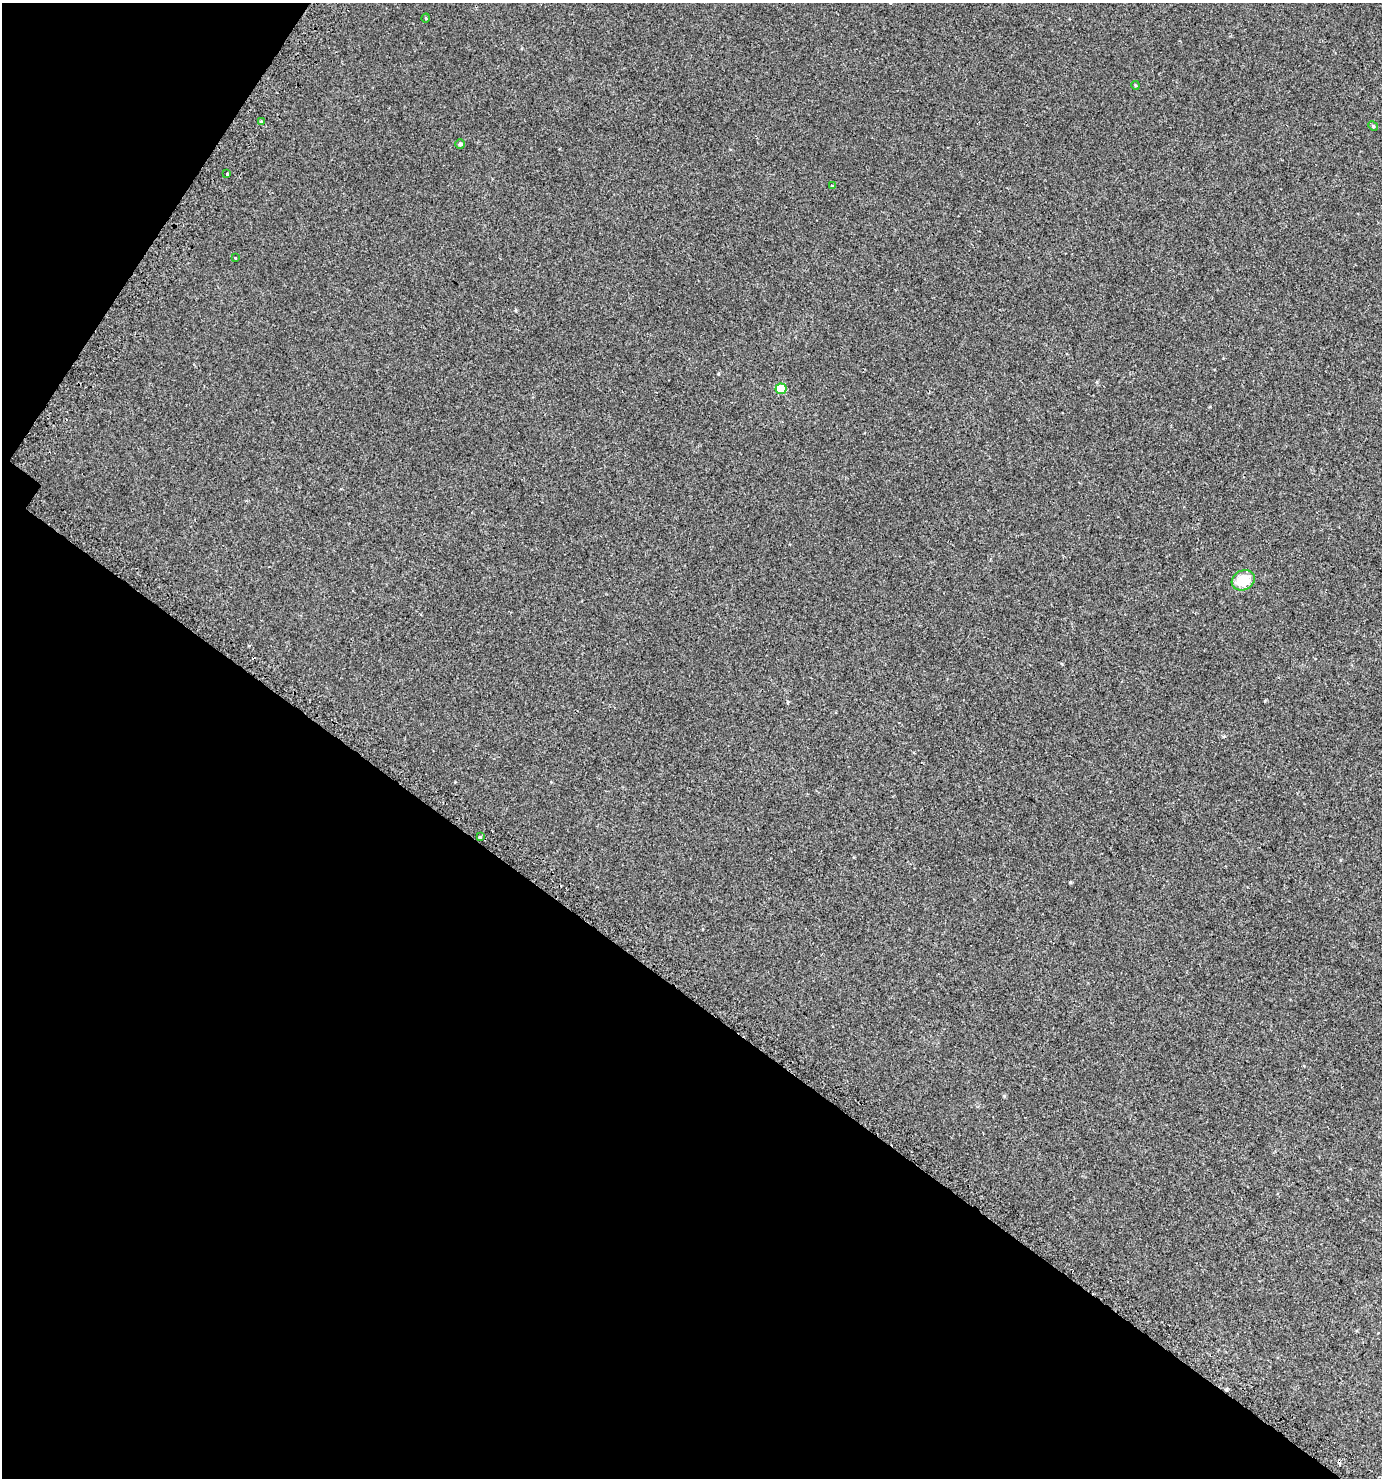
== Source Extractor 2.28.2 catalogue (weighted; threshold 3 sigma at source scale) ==
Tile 9 of 4 x 4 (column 1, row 3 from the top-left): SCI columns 245-1624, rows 1526-3001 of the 6077 x 6018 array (HDU 1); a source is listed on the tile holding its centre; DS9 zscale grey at full resolution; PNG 1384 x 1480 px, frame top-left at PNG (2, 3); each listed source drawn as its Kron ellipse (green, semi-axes under 4 px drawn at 4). Shown black and unused: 36% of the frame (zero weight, under 2 of 3 exposures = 3% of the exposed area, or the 3 px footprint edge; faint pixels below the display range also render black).
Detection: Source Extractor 2.28.2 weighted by HDU 2 'WHT'; one run over the whole footprint, this tile lists its part. Background 0.00251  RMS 0.0043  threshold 0.0192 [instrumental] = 3 sigma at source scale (4.5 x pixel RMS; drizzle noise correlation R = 1.50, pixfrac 1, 0.0396/0.0396 arcsec/px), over >= 5 px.
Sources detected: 12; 1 cosmic-ray / hot-pixel residue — neither listed nor drawn; the other 11 listed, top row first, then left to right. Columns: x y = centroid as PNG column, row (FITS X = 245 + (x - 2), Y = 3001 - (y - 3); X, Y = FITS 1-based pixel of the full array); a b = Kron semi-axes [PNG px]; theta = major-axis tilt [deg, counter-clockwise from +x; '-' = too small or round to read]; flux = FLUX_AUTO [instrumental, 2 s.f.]
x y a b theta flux
426 18 4 3 - 0.33
1135 85 4 3 - 0.36
261 122 3 3 - 2.4
1373 126 5 4 - 0.46
460 144 5 5 - 0.72
227 174 3 3 - 3.7
832 186 4 4 - 0.35
235 258 3 3 - 1.3
781 389 5 5 - 10
1243 580 12 9 28 11
480 837 4 3 - 1.4
Unlisted compact peaks at least as high as the median listed source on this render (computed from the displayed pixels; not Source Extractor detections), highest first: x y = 1004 1096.